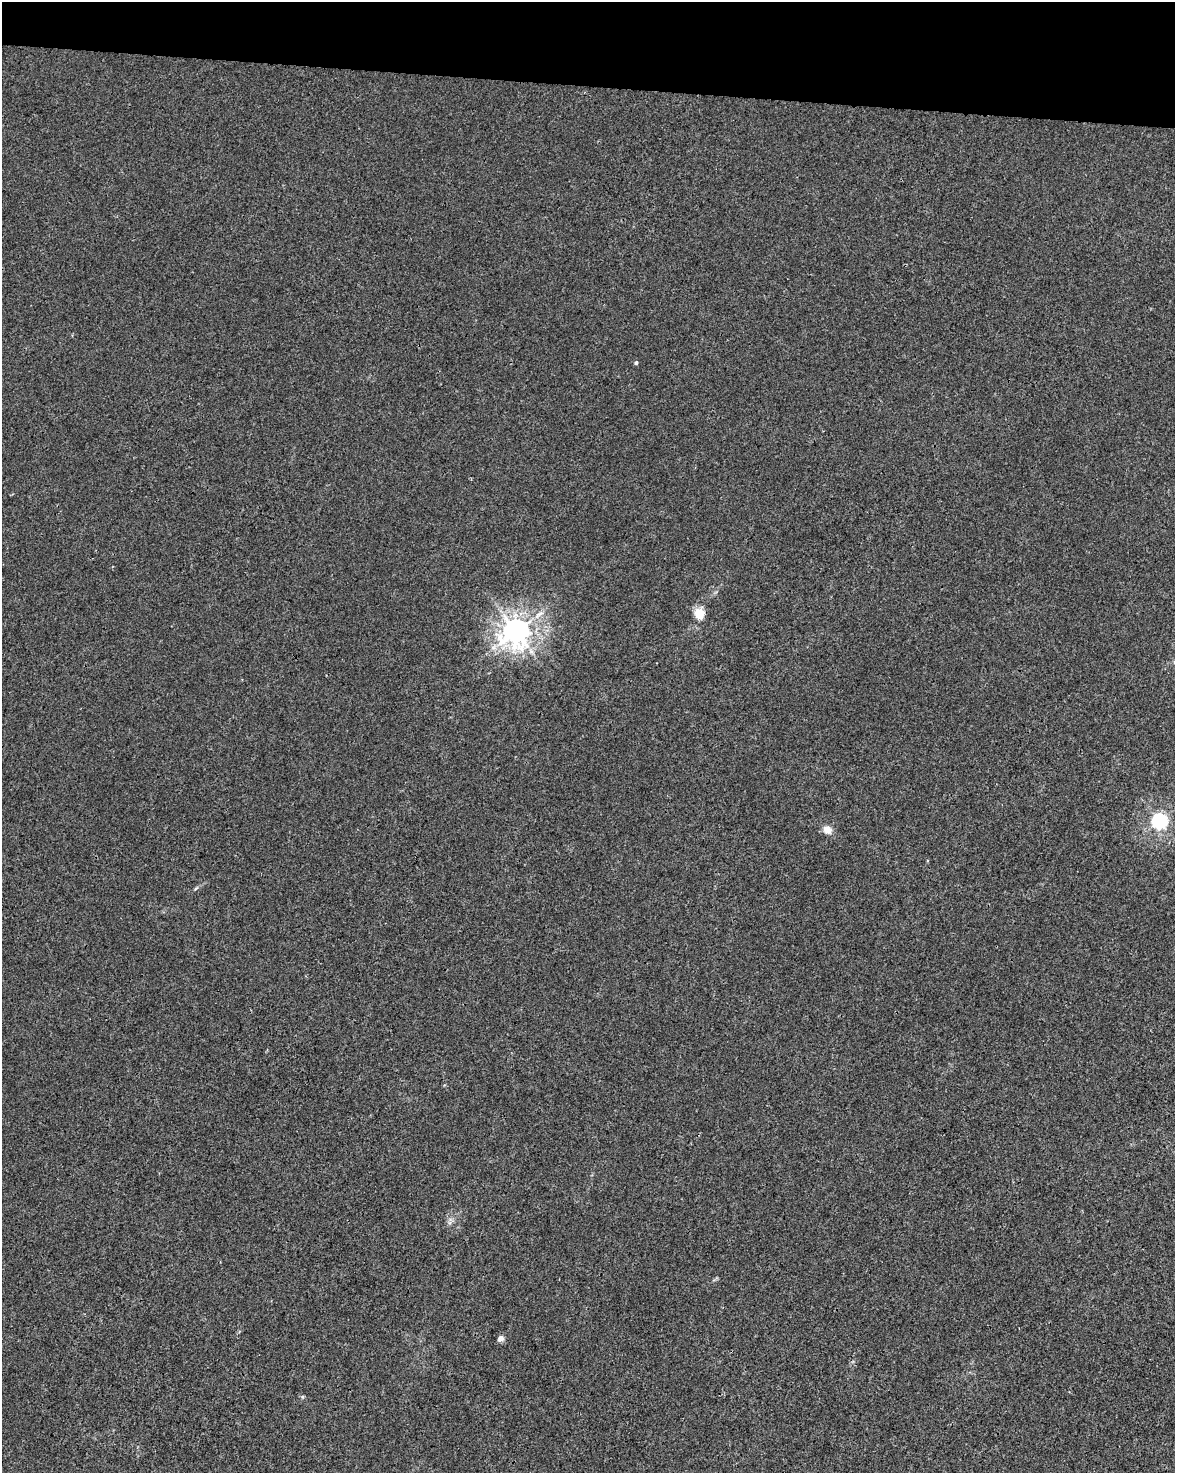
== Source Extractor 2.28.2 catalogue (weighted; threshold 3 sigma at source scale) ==
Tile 2 of 4 x 3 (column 2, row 1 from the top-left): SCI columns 1174-2346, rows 3169-4639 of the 4700 x 4923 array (HDU 1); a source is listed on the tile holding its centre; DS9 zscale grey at full resolution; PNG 1177 x 1475 px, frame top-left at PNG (2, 2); no overlay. Shown black and unused: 6% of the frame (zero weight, under 3 of 4 exposures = <1% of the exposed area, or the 3 px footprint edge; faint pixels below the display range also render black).
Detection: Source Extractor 2.28.2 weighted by HDU 2 'WHT'; one run over the whole footprint, this tile lists its part. Background 0.00168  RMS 0.0028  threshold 0.0124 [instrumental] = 3 sigma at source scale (4.5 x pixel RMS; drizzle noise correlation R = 1.50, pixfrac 1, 0.0396/0.0396 arcsec/px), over >= 5 px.
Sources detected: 7; all 7 listed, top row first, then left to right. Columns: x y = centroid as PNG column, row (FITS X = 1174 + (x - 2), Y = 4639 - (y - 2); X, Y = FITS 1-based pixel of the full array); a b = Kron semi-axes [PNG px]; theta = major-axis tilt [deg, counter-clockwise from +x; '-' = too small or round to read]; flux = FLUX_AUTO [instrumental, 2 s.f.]
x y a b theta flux
636 363 5 4 - 0.45
699 614 13 11 -74 4.2
516 631 9 9 - 310
1159 821 6 6 - 81
827 830 11 9 -41 2.4
196 888 7 3 37 0.42
501 1338 4 4 - 2.5